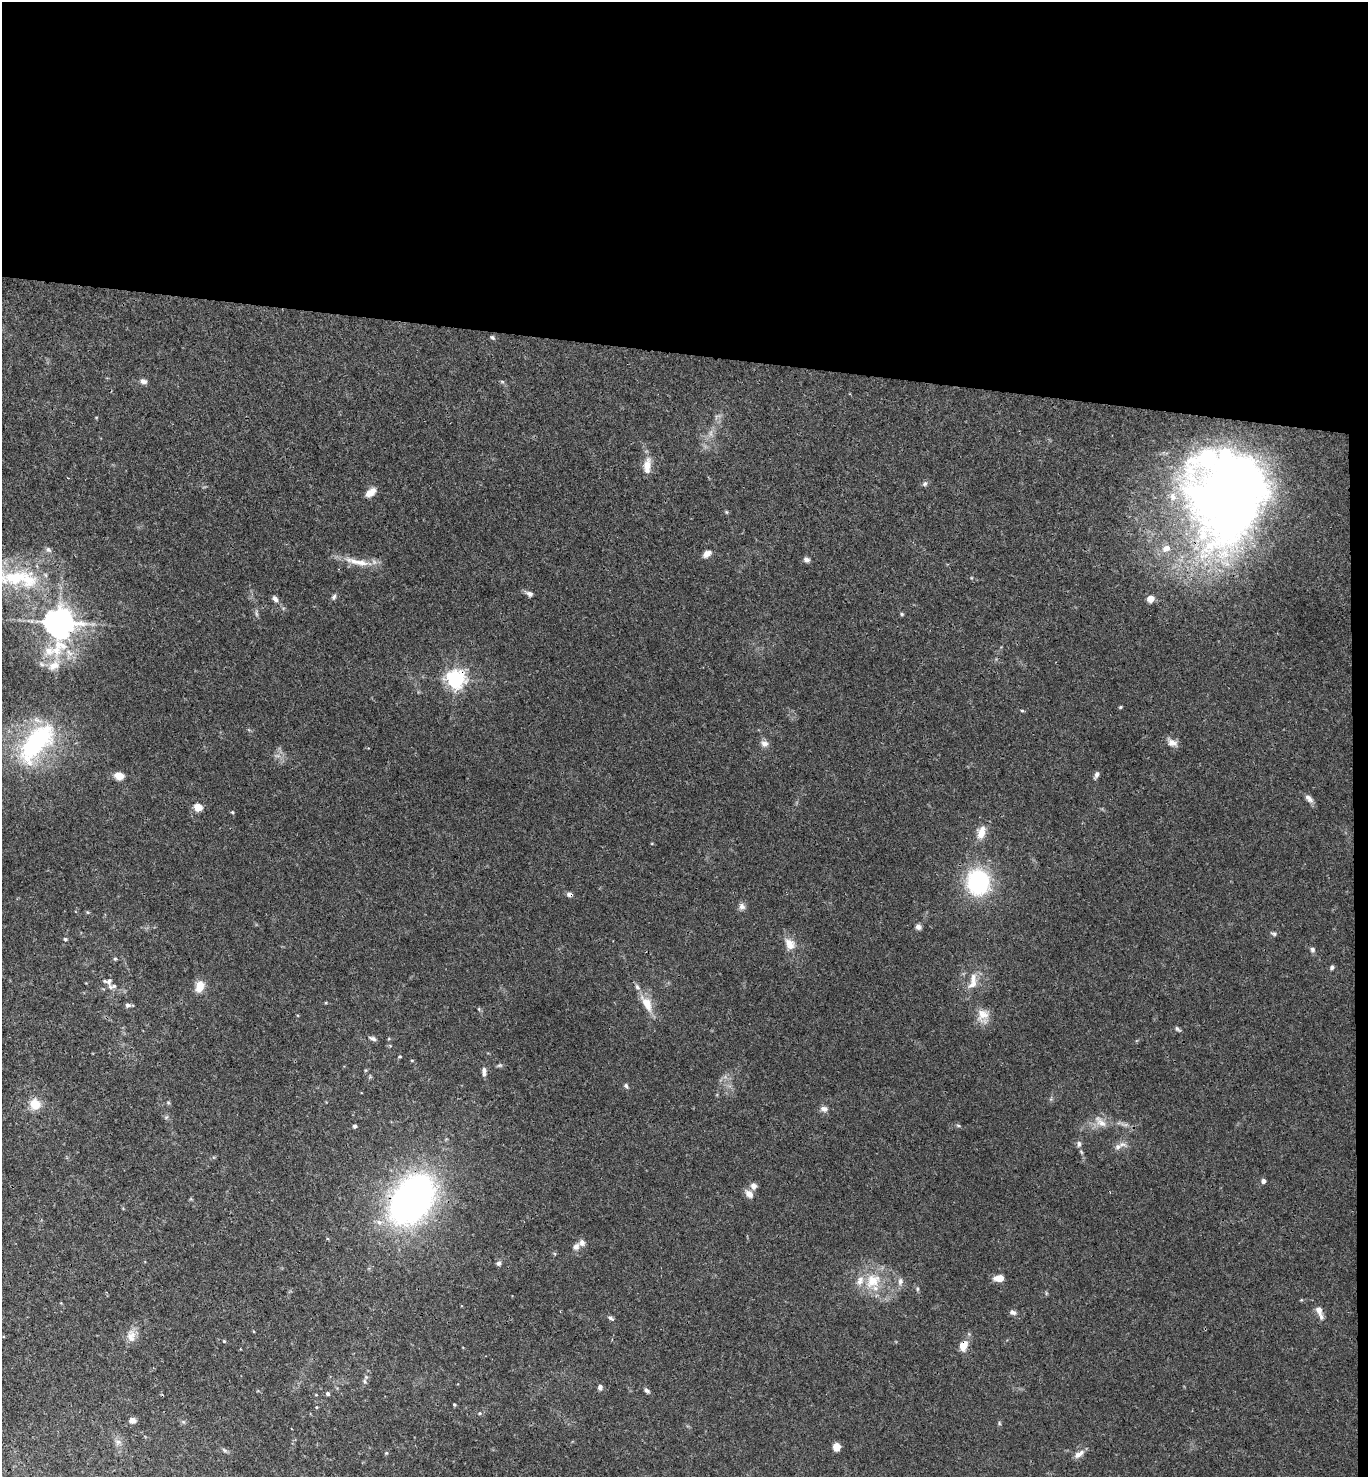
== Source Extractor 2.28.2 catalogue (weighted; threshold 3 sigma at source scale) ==
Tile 3 of 3 x 3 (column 3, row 1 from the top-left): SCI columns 2893-4258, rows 2961-4435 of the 4516 x 4442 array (HDU 1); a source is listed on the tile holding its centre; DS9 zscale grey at full resolution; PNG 1370 x 1479 px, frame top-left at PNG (2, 2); no overlay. Shown black and unused: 25% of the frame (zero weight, under 3 of 4 exposures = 6% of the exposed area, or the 3 px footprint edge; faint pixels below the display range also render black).
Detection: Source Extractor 2.28.2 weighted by HDU 2 'WHT'; one run over the whole footprint, this tile lists its part. Background 0.0367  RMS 0.0029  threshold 0.0132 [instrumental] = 3 sigma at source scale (4.5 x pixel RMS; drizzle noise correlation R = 1.50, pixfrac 1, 0.05/0.05 arcsec/px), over >= 5 px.
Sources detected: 113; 1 too faint to see at this stretch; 1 inside a brighter object's white glare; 1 cosmic-ray / hot-pixel residue — not listed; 10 inside a brighter listed object's ellipse — not listed separately; the other 100 listed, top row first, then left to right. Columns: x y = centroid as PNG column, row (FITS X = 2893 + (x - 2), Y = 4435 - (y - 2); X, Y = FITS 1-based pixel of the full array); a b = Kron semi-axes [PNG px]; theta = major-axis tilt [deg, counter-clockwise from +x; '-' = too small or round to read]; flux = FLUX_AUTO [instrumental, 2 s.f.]
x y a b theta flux
492 337 7 5 -39 0.51
143 381 8 6 -22 1.2
502 382 6 4 -2 0.37
647 465 21 9 83 3.5
1234 483 120 77 74 260
925 484 7 6 - 0.67
370 493 13 7 40 2.7
726 512 5 4 - 0.33
48 550 9 6 -49 0.83
707 554 9 6 39 1.8
806 559 8 6 -12 0.92
360 562 23 8 -8 4.4
15 578 57 22 7 23
529 594 10 6 -28 1.1
334 597 8 5 62 0.72
275 599 8 5 -50 1.1
1150 599 5 5 - 4.5
256 614 7 4 -71 0.54
902 614 5 4 - 0.39
59 622 10 9 - 510
54 666 18 12 25 4.2
455 679 7 7 - 140
1120 707 5 4 - 0.32
1022 711 5 3 - 0.31
36 743 52 24 50 43
1172 743 13 8 -21 2
764 744 9 8 - 1.6
1096 775 8 5 63 1
119 776 6 5 - 8.7
1309 798 12 6 -44 1.4
198 807 5 5 - 8.2
232 812 4 4 - 0.32
981 834 13 11 87 3
978 882 25 22 -75 31
742 906 9 8 - 1.2
87 912 6 3 -71 0.29
918 927 7 6 - 0.93
1274 934 7 5 -15 0.58
65 939 5 4 - 0.43
790 944 17 12 -56 3.4
1312 950 7 5 -82 0.81
115 959 5 4 - 0.38
1332 967 6 5 - 0.69
973 979 18 8 79 3.1
109 981 11 8 75 1.3
200 986 15 10 72 3.5
647 1003 21 10 -62 5.1
128 1005 6 5 - 0.9
479 1009 6 3 -73 0.36
983 1015 19 14 -86 3.8
1178 1029 8 4 -42 0.56
373 1038 9 5 -21 0.85
389 1039 5 3 - 0.28
400 1056 5 3 - 0.29
412 1060 5 3 - 0.25
500 1065 8 5 7 0.56
484 1071 12 5 -88 1.2
626 1086 7 5 -55 0.61
168 1103 6 4 -1 0.38
35 1104 10 9 - 5.9
824 1109 9 7 -1 1.5
1101 1122 19 9 -44 2.7
958 1125 6 4 -3 0.38
355 1126 4 4 - 0.68
1079 1144 8 6 -84 1
1118 1147 10 8 30 1.5
1263 1181 5 5 - 1.1
753 1186 7 7 - 1.6
749 1194 11 8 -46 2
412 1199 41 28 55 140
379 1222 8 7 - 1.5
576 1246 9 8 - 1.3
499 1263 7 6 - 0.7
999 1278 10 6 2 3.4
873 1281 24 20 43 9.4
900 1282 11 7 79 1.3
917 1289 6 4 90 0.4
1301 1300 5 3 - 0.27
1319 1311 17 6 -72 2.5
1013 1312 10 6 -25 0.98
611 1318 9 5 -35 0.73
131 1336 19 11 89 3
224 1341 4 3 - 0.28
963 1345 9 6 65 4.6
365 1381 7 5 -58 0.66
600 1387 7 5 82 1
647 1390 8 5 -43 0.72
328 1394 5 5 - 0.7
316 1395 4 4 - 0.27
454 1405 3 3 - 0.32
316 1407 5 3 - 0.26
480 1413 5 4 - 0.39
132 1420 8 7 - 1.3
183 1422 6 4 17 0.44
999 1423 5 5 - 0.4
118 1442 7 7 - 1
837 1447 6 5 - 4.6
224 1450 9 5 -28 0.65
386 1453 5 4 - 0.37
1079 1454 14 6 31 1.9
Overlapping masked pixels (flux is a lower limit): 4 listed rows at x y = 1234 483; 455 679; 412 1199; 963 1345
Isophote crosses this tile's border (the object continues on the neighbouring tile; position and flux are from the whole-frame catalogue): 1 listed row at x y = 15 578